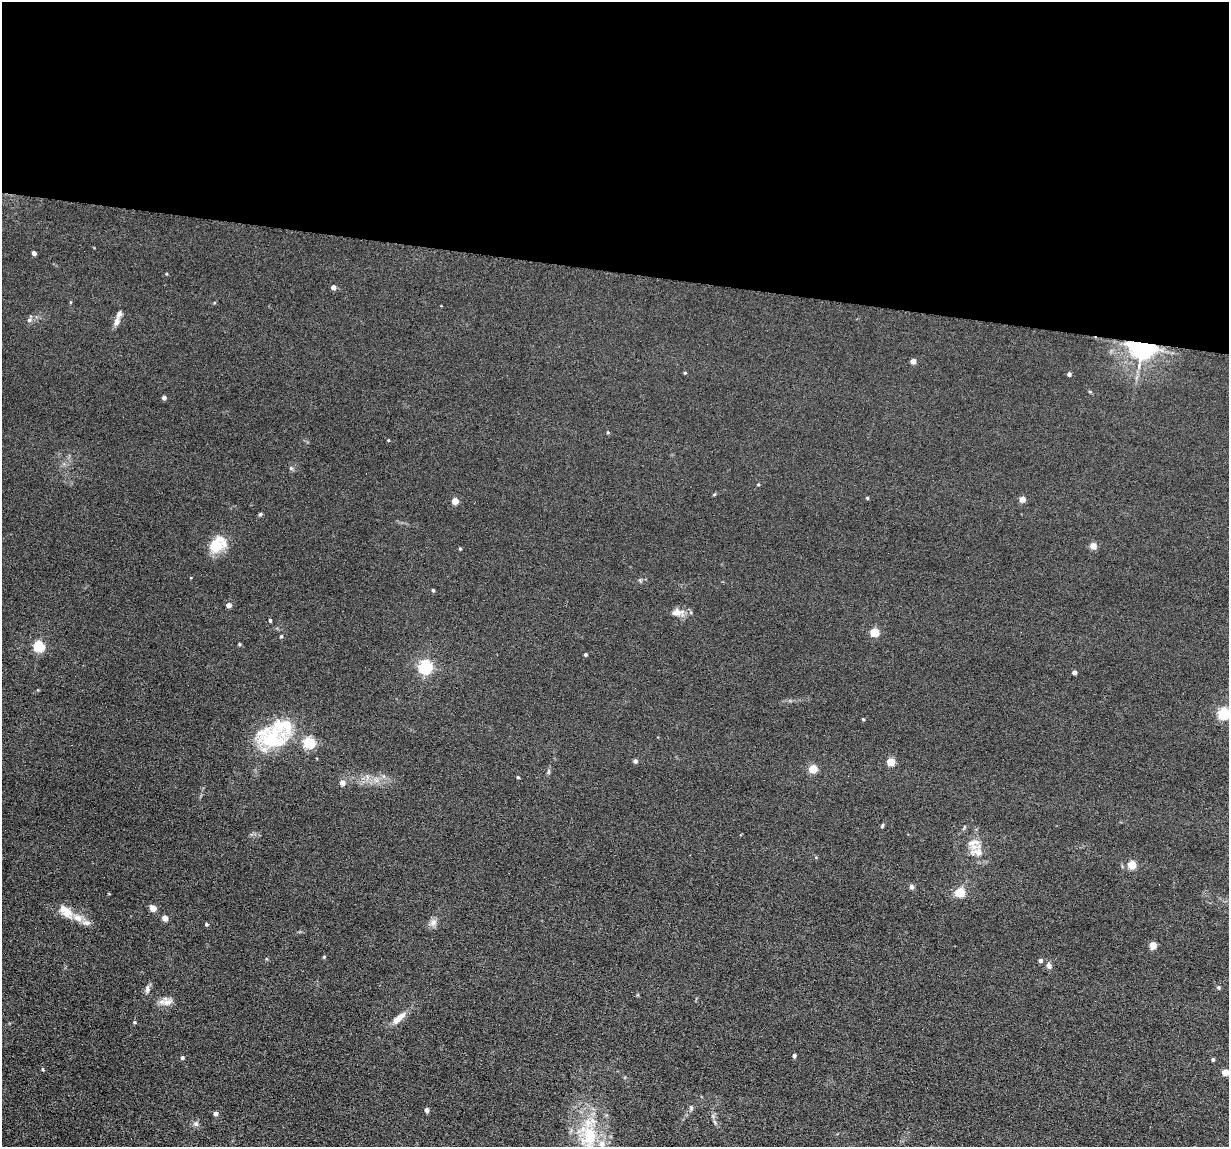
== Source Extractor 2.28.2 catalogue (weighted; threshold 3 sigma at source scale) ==
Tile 3 of 4 x 4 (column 3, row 1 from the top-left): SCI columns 2565-3791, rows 3591-4735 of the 5239 x 4989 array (HDU 1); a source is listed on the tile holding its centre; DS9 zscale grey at full resolution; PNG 1231 x 1149 px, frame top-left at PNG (2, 2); no overlay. Shown black and unused: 24% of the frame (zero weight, under 6 of 12 exposures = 6% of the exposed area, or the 3 px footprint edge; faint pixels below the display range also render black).
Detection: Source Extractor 2.28.2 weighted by HDU 2 'WHT'; one run over the whole footprint, this tile lists its part. Background 0.0129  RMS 0.0037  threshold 0.0153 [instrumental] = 3 sigma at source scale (4.09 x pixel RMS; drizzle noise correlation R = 1.36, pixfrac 0.8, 0.05/0.05 arcsec/px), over >= 5 px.
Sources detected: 79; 7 inside a brighter listed object's ellipse — not listed separately; the other 72 listed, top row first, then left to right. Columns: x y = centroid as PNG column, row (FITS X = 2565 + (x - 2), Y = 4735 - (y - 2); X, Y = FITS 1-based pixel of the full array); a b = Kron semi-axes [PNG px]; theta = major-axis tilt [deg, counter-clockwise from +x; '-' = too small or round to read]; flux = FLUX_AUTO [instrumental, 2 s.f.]
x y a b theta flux
34 253 4 4 - 1.6
333 287 4 4 - 1.9
29 320 6 6 - 0.74
116 322 12 7 76 1.6
1142 347 7 6 - 320
913 361 4 4 - 2.8
685 373 4 4 - 0.33
1069 374 4 4 - 0.93
164 398 4 4 - 1.4
388 440 4 3 - 0.25
291 468 6 5 - 0.52
758 485 5 3 - 0.25
714 494 5 3 - 0.28
867 498 4 4 - 0.38
1022 499 4 4 - 3.6
455 501 4 4 - 5.2
260 514 6 4 43 0.45
217 545 19 11 -45 4.9
1093 546 4 4 - 5.6
460 549 4 3 - 0.41
433 590 4 4 - 0.49
229 605 4 4 - 2.4
677 612 18 9 7 2.7
270 620 4 3 - 0.59
874 632 5 5 - 14
281 636 5 4 - 0.33
239 644 5 3 - 0.32
38 646 5 5 - 32
585 654 4 3 - 0.56
425 667 6 5 - 63
1074 672 4 4 - 1.4
1223 713 5 5 - 42
863 719 4 3 - 0.29
272 739 47 33 11 22
309 742 5 5 - 33
635 761 4 4 - 1.1
890 762 4 4 - 10
813 768 5 4 - 11
548 772 8 5 84 0.62
518 777 4 3 - 0.5
376 780 7 4 -18 0.98
342 782 4 4 - 2.6
882 826 6 4 73 0.42
977 852 18 15 29 4.4
1132 865 5 4 - 11
912 887 4 4 - 1.5
960 893 8 8 - 5.2
153 908 5 4 - 4.8
66 912 21 12 -45 4.2
165 918 4 4 - 3.2
433 922 10 7 45 1.5
86 923 11 7 -1 1.5
206 924 4 4 - 0.53
1153 945 5 4 - 6.2
324 957 4 3 - 0.37
1040 960 4 4 - 0.84
1049 966 6 5 - 1.4
1218 987 5 5 - 0.51
147 989 12 6 86 1.1
167 1002 15 9 10 2.4
398 1018 19 7 41 3.4
134 1022 4 4 - 0.4
794 1056 4 3 - 0.9
182 1058 4 4 - 0.66
1213 1059 4 3 - 0.49
43 1069 4 3 - 0.38
1225 1072 4 4 - 5.1
691 1108 6 5 - 0.57
427 1110 4 4 - 1.5
215 1114 4 4 - 1.2
196 1124 8 7 - 0.97
589 1136 34 25 88 20
Overlapping masked pixels (flux is a lower limit): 1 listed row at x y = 1142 347
Isophote crosses this tile's border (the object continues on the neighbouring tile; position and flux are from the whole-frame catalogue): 2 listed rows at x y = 1223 713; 589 1136